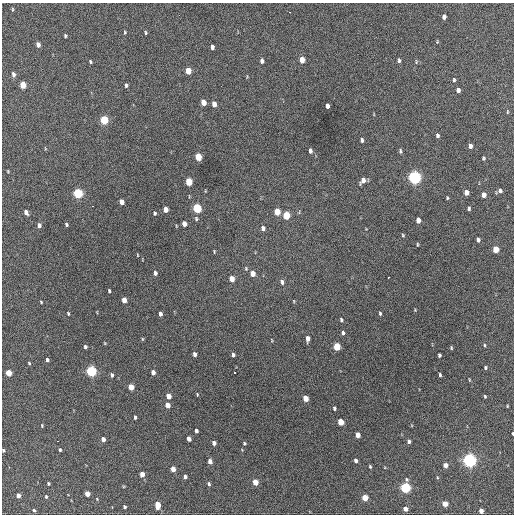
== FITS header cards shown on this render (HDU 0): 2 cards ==
NAXIS1  =                  512 / Axis length
NAXIS2  =                  512 / Axis length

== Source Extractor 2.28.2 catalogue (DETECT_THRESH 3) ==
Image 512 x 512 px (HDU 0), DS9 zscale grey, 1 PNG px = 1 image px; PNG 516 x 516 px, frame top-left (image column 1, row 512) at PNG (2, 3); no overlay
Background 697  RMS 19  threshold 57.7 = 3 sigma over >= 5 px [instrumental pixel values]
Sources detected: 145; all 145 listed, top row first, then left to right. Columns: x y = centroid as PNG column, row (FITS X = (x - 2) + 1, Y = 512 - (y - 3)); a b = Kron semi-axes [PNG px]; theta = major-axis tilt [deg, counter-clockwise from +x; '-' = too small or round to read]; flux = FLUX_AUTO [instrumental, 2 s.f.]
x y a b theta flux
12 9 5 3 - 1300
290 12 3 2 - 2900
444 17 5 4 - 5400
125 32 4 3 - 1200
145 32 4 3 - 1700
65 36 3 3 - 1600
437 42 4 3 - 1000
38 44 5 4 - 7000
212 47 5 3 - 4200
302 60 5 4 - 15000
399 60 5 3 - 2900
90 61 4 3 - 1700
262 61 5 4 - 5000
416 62 6 3 88 1200
188 71 5 4 - 23000
13 74 6 4 -80 4400
454 80 5 3 - 1800
23 85 5 4 - 30000
126 85 4 3 - 2000
458 90 5 4 - 6300
203 102 5 4 - 14000
214 104 5 4 - 9900
327 106 5 4 - 5100
507 112 6 3 90 1200
104 120 5 4 - 69000
437 135 4 3 - 3000
362 140 5 4 - 2700
470 146 4 4 - 5600
310 151 5 4 - 3400
400 151 7 4 -84 2200
198 157 5 4 - 38000
483 158 4 3 - 1800
8 171 3 3 - 1100
414 177 6 5 - 390000
363 180 6 5 - 8200
189 182 5 4 - 40000
500 191 6 5 - 3300
466 192 5 4 - 9000
78 193 5 4 - 120000
484 195 5 4 - 7100
447 198 3 2 - 1300
122 202 5 4 - 8500
92 206 3 2 - 6500
197 208 5 4 - 91000
469 208 4 3 - 2300
165 209 5 4 - 12000
26 212 5 4 - 4700
277 212 5 4 - 26000
155 213 4 4 - 1900
286 215 5 4 - 45000
196 218 6 4 -75 2100
418 220 5 4 - 8500
66 224 4 3 - 2100
184 224 5 4 - 8600
39 225 5 4 - 4600
263 228 6 4 -89 5000
403 235 4 3 - 1300
478 240 5 3 - 3600
417 244 5 2 - 1100
495 249 5 4 - 25000
214 251 5 3 - 1200
138 255 4 2 - 850
246 268 6 4 -72 1600
155 273 5 4 - 3300
253 274 5 4 - 12000
388 278 3 2 - 2900
232 279 5 4 - 14000
282 282 7 5 -69 3400
109 291 4 3 - 1600
124 300 5 4 - 12000
294 301 4 3 - 940
41 302 3 2 - 1200
415 310 3 3 - 960
68 313 5 3 - 1300
380 313 4 3 - 1800
160 314 4 3 - 4400
341 320 4 3 - 1900
343 333 4 3 - 2800
308 338 5 4 - 8100
142 339 5 4 - 1300
272 340 4 3 - 900
105 343 4 4 - 1100
484 345 4 4 - 1400
337 346 5 4 - 45000
85 347 4 3 - 2300
451 348 4 3 - 1400
194 354 4 3 - 4900
233 355 4 4 - 3200
439 355 4 3 - 2200
47 360 4 3 - 2700
29 363 5 3 - 1200
485 367 4 3 - 1800
91 371 5 4 - 160000
153 372 5 4 - 6400
8 373 5 4 - 22000
235 373 3 3 - 2600
112 375 5 4 - 2900
440 375 4 3 - 1900
469 380 4 3 - 1000
131 387 5 4 - 21000
197 394 4 3 - 1200
168 396 5 4 - 12000
485 396 4 3 - 1400
305 398 5 4 - 19000
167 405 5 4 - 13000
507 406 4 2 - 980
334 408 4 3 - 2200
135 417 4 3 - 2300
340 422 5 4 - 27000
42 426 3 3 - 1100
196 431 4 3 - 3500
513 433 3 2 - 1200
358 435 4 4 - 12000
103 439 4 4 - 6400
189 439 4 4 - 7500
57 441 2 2 - 6000
409 441 4 4 - 3600
214 443 4 4 - 4700
244 443 4 3 - 1500
3 450 4 3 - 1800
60 450 3 3 - 1800
356 460 4 3 - 4100
469 460 5 5 - 480000
210 461 5 4 - 7200
445 465 4 4 - 8600
370 466 4 3 - 1500
173 469 4 4 - 12000
142 474 4 4 - 11000
185 476 4 3 - 3600
407 479 6 5 - 2100
255 482 5 4 - 20000
48 483 3 3 - 1500
209 484 5 4 - 2100
405 488 5 4 - 160000
87 494 4 4 - 15000
18 495 4 4 - 7200
46 497 4 3 - 1400
365 498 4 4 - 29000
97 499 5 3 - 950
445 504 4 4 - 17000
157 505 7 4 -89 15000
125 507 3 3 - 2000
405 509 4 4 - 9800
34 510 3 3 - 2000
481 511 4 4 - 9000
At the frame edge (FLAGS 8, measured only in part): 2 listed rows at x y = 513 433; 3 450